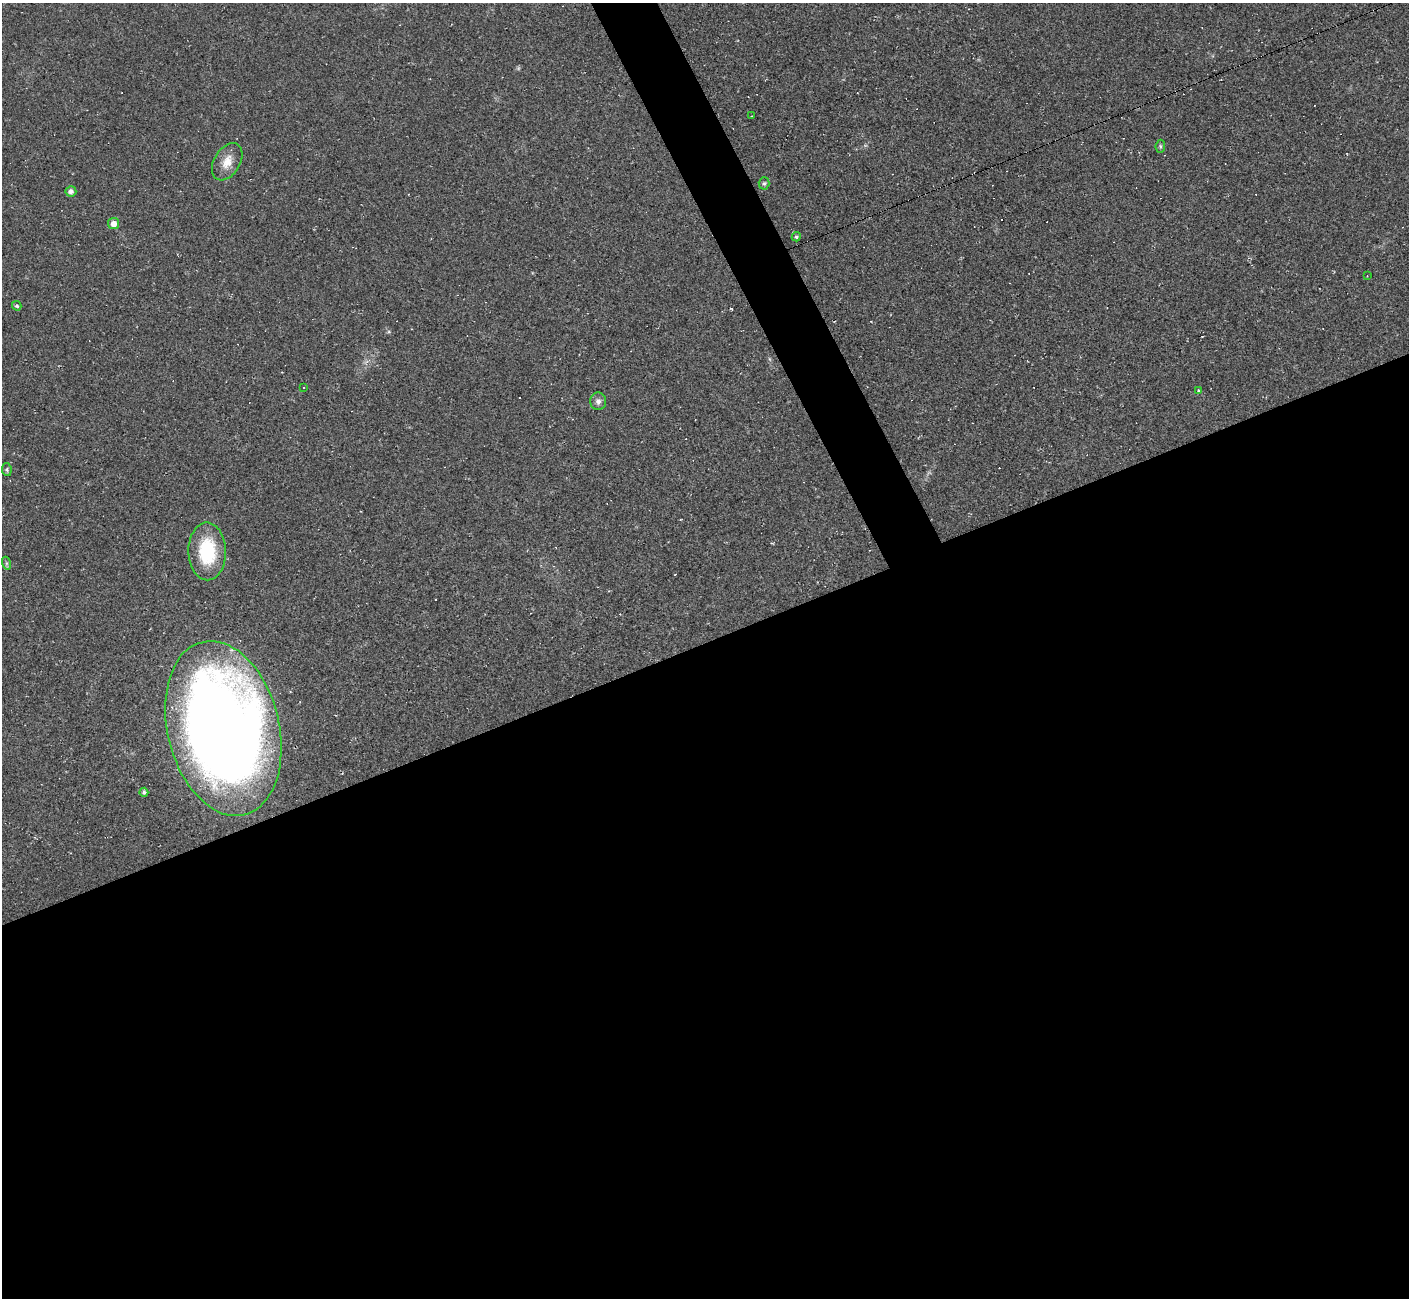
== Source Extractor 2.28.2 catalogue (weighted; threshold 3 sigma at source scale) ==
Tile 15 of 4 x 4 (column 3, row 4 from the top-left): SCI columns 2818-4224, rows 283-1578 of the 5632 x 5620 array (HDU 1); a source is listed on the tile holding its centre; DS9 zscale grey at full resolution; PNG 1411 x 1300 px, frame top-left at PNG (2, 3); each listed source drawn as its Kron ellipse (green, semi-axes under 4 px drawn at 4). Shown black and unused: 53% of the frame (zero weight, under 2 of 3 exposures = <1% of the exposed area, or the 3 px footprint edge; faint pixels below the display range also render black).
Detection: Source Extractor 2.28.2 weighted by HDU 2 'WHT'; one run over the whole footprint, this tile lists its part. Background 0.037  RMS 0.0064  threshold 0.0287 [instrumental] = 3 sigma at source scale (4.5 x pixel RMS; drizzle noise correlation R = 1.50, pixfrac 1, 0.05/0.05 arcsec/px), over >= 5 px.
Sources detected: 34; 17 cosmic-ray / hot-pixel residue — neither listed nor drawn; the other 17 listed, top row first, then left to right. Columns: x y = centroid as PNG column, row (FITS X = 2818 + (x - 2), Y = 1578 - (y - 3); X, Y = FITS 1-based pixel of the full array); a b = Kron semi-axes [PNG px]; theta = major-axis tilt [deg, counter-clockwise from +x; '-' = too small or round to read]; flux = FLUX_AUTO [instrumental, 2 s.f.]
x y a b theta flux
751 116 3 2 - 0.37
1160 146 6 4 85 1
227 162 20 13 59 8.9
764 183 6 5 - 1.3
71 191 5 5 - 2.4
114 224 5 5 - 4.6
796 237 5 4 - 1.3
1367 276 3 2 - 0.4
17 306 5 4 - 1.2
304 387 3 2 - 0.65
1199 390 4 3 - 0.84
598 401 8 8 - 2.7
7 470 6 4 -80 1.1
207 551 29 18 -89 36
6 563 6 4 -72 1.1
223 728 89 56 -76 890
144 792 4 4 - 1.4